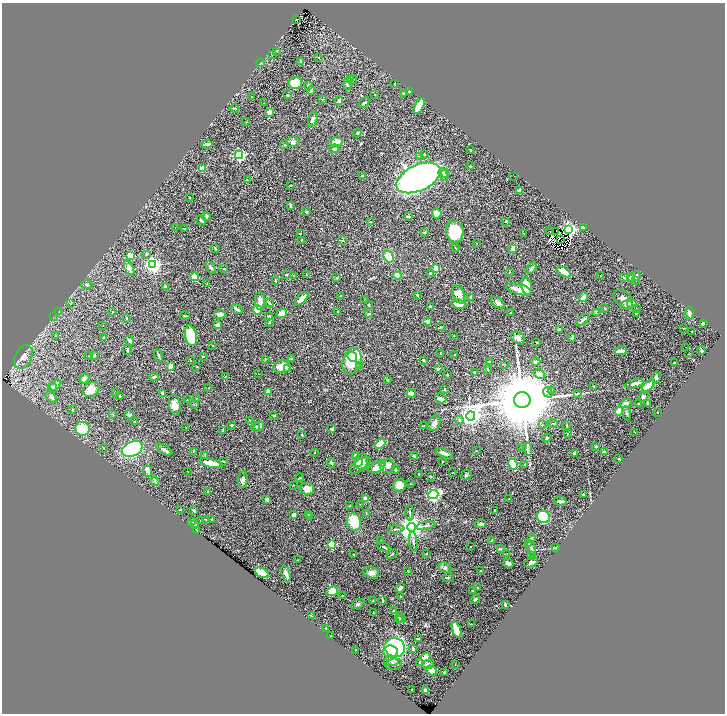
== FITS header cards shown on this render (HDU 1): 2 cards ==
NAXIS1  =                 1445
NAXIS2  =                 1423

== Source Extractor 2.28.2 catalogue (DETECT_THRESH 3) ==
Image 1445 x 1423 px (HDU 1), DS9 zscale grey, zoomed out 1/2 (1 PNG px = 2 x 2 image px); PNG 727 x 716 px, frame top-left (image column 1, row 1422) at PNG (2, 3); each listed source drawn as its Kron ellipse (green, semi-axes under 4 px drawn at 4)
Background 0.608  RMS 0.028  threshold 0.0831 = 3 sigma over >= 5 px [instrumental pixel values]
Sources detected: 419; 38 cannot appear on this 1/2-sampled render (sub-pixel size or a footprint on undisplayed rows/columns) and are neither listed nor drawn; the other 381 listed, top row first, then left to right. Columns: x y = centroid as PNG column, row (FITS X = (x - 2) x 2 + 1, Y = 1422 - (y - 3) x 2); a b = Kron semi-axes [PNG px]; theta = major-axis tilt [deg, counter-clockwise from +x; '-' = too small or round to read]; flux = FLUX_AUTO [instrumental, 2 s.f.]
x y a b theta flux
296 19 2 2 - 4.3
277 51 3 2 - 3.7
272 54 3 3 - 4.1
318 57 2 2 - 1.6
301 62 3 2 - 20
261 63 4 2 - 3.4
350 79 4 3 - 11
353 80 5 3 - 8.3
295 83 7 5 14 120
348 84 7 4 85 22
394 84 4 1 - 2.8
308 85 4 3 - 11
311 90 4 3 - 9.1
409 91 3 2 - 4.7
404 94 3 2 - 3.8
287 95 2 2 - 4.7
375 95 2 2 - 3.9
252 97 2 2 - 3.2
322 99 3 2 - 3.6
339 101 4 3 - 20
263 103 2 1 - 1.4
364 103 6 3 44 8
419 106 9 3 62 110
234 108 4 2 - 4.2
269 112 2 2 - 71
313 119 8 3 70 14
246 122 2 2 - 1.9
357 133 4 3 - 4.7
293 142 6 5 - 14
337 142 5 5 - 33
207 144 5 3 - 15
285 145 3 3 - 6.1
334 149 5 3 - 8.1
470 150 2 2 - 5.6
424 154 3 2 - 4.4
239 155 4 3 - 690
420 156 3 2 - 3.6
470 166 3 2 - 3.4
202 169 4 3 - 51
445 173 4 3 - 30
443 174 6 4 -70 31
362 176 3 2 - 7.3
514 176 2 1 - 5.7
418 178 23 13 26 3400
247 180 2 2 - 3.2
290 185 2 2 - 2.2
520 191 4 3 - 17
190 198 2 1 - 2.7
290 205 4 2 - 8.4
306 212 3 3 - 6.4
437 213 5 4 - 38
408 216 2 2 - 11
206 217 4 3 - 11
201 220 5 4 - 15
370 222 2 2 - 6.4
506 222 3 3 - 5.8
175 227 2 1 - 1.3
583 227 4 3 - 7.8
184 228 3 2 - 4.3
568 229 3 3 - 1500
550 231 2 1 - 7.6
455 232 11 8 -82 240
555 232 4 1 - 2.3
300 233 2 2 - 3.5
425 233 3 2 - 4.5
524 234 3 2 - 3.8
302 240 2 1 - 3.1
342 240 3 2 - 3.1
561 240 2 1 - 2.6
477 243 2 2 - 2.1
215 248 4 2 - 3.6
455 248 2 1 - 1.8
513 248 4 3 - 36
146 254 3 2 - 2.5
130 256 3 3 - 150
389 257 6 4 -57 160
153 265 4 4 - 1700
211 267 7 3 -58 8.6
129 268 8 4 -66 22
436 268 3 2 - 110
532 268 6 4 59 15
224 269 3 2 - 6
509 272 3 2 - 2.4
564 272 8 3 -31 80
430 273 3 2 - 5.8
286 275 3 3 - 6.3
306 275 3 2 - 2.6
397 275 4 3 - 41
293 276 2 2 - 5.7
600 276 2 1 - 1.3
195 277 4 3 - 150
634 277 7 4 27 20
337 278 4 3 - 4.2
624 278 3 3 - 4.2
630 278 4 4 - 28
635 280 3 3 - 3.7
276 281 3 3 - 5.5
207 284 2 2 - 3.7
87 285 6 4 4 11
527 286 9 5 -79 96
165 287 3 3 - 13
519 289 13 5 -15 120
417 295 3 2 - 3.1
459 295 9 6 -65 57
341 296 2 2 - 2.1
471 297 4 3 - 7.9
583 297 5 3 - 37
302 299 8 3 45 40
623 299 11 7 -41 28
364 300 3 2 - 1.6
260 301 9 5 -86 33
70 303 3 2 - 2.5
270 303 4 3 - 4
498 303 7 4 -36 22
632 303 4 3 - 71
459 304 8 4 -11 63
369 305 3 3 - 6.8
626 305 6 5 - 20
430 307 2 2 - 11
605 308 3 3 - 4.7
237 309 6 3 -34 14
636 309 2 2 - 2.2
258 310 4 4 - 100
59 311 3 2 - 2
338 311 3 2 - 3.4
112 312 3 2 - 2.1
596 312 3 2 - 5.1
282 313 5 4 - 71
510 313 4 2 - 4.5
636 313 2 2 - 6.4
689 313 6 3 88 15
369 314 4 3 - 6.4
220 315 6 4 10 20
185 316 5 2 - 6.4
269 316 3 2 - 7.5
53 317 3 1 - 2.5
126 318 4 2 - 2.9
583 320 7 3 42 17
428 321 4 3 - 17
269 322 2 2 - 7.1
703 323 4 3 - 6.7
218 325 4 2 - 19
103 326 2 1 - 1.1
441 327 5 3 - 4.1
683 328 2 2 - 2.4
559 330 3 3 - 18
692 331 3 2 - 3.1
56 336 3 3 - 6.9
191 336 10 6 -77 280
454 336 2 1 - 2.5
103 338 2 2 - 4.2
518 338 7 5 -39 28
572 338 4 2 - 14
129 341 5 3 - 10
537 342 2 2 - 3.2
212 346 2 2 - 1.8
686 347 2 1 - 28
127 350 5 3 - 8.7
701 350 4 2 - 6.1
620 351 7 3 8 27
440 354 3 2 - 3
688 354 2 1 - 1.3
94 355 3 2 - 5.6
455 355 3 2 - 2.7
89 356 2 1 - 2.2
159 356 6 2 -69 11
203 356 2 2 - 3.5
23 357 12 8 64 38
352 357 5 4 - 67
291 359 4 3 - 6.1
190 360 3 2 - 2.9
265 360 2 2 - 3
423 360 3 3 - 7.3
352 361 13 9 71 240
490 362 3 2 - 17
535 362 5 3 - 6.1
675 363 3 2 - 6.7
504 364 3 2 - 2.5
171 366 3 3 - 46
360 366 3 2 - 3.2
197 367 2 2 - 2.5
282 367 9 6 5 86
288 369 2 2 - 49
438 369 3 3 - 5.8
488 370 3 2 - 2.5
475 372 3 2 - 8
259 374 2 1 - 4.1
539 374 6 4 -31 36
447 375 2 2 - 5.1
225 376 3 2 - 2.7
154 377 5 2 - 9.6
656 377 5 3 - 11
84 379 5 3 - 22
387 380 3 3 - 4.4
634 384 10 3 15 27
56 385 6 4 47 19
648 386 7 3 39 82
52 387 5 3 - 11
594 387 3 2 - 4.5
208 388 3 2 - 2.8
91 389 9 7 33 65
444 389 2 2 - 6.6
268 391 4 3 - 22
551 391 3 2 - 2.7
115 392 4 2 - 2.7
548 392 5 4 - 12
163 393 3 2 - 9.1
411 393 5 3 - 32
578 394 4 2 - 4.5
119 396 3 2 - 2.8
51 397 7 4 -52 14
643 397 6 4 42 7.3
196 399 4 2 - 3
441 399 6 5 - 18
187 400 2 2 - 1.6
522 400 8 8 - 85000
639 403 2 2 - 3.5
647 403 4 2 - 4.7
194 404 3 3 - 3.8
626 404 6 4 23 18
175 405 10 6 -79 42
72 410 3 2 - 6.9
619 411 4 4 - 48
657 412 2 2 - 8.2
626 413 7 2 -81 7.2
113 415 3 2 - 3.2
129 415 4 3 - 12
274 416 3 2 - 7
471 416 4 4 - 4000
250 420 2 1 - 1.5
460 420 4 3 - 7.5
134 422 3 2 - 2.1
435 423 8 5 68 32
553 423 5 2 - 4.6
232 425 3 2 - 5.6
542 425 3 2 - 3.7
567 425 4 2 - 2.8
423 426 3 2 - 2.6
186 427 2 1 - 1.7
256 427 4 4 - 7.4
259 427 5 4 - 14
82 429 7 7 - 160
332 429 3 3 - 11
223 430 3 2 - 6
635 432 2 1 - 1.4
567 434 2 2 - 2.9
302 435 3 2 - 5
547 438 5 3 - 5.9
380 444 6 4 41 89
596 446 3 3 - 9.9
103 448 2 2 - 2.1
522 448 4 2 - 3.2
132 449 11 7 26 570
528 449 7 3 -79 10
164 450 9 4 -30 16
193 451 3 2 - 3.1
476 451 2 2 - 1.6
315 452 2 1 - 2.3
604 452 3 3 - 5.2
444 453 9 3 -23 22
575 453 3 3 - 18
205 455 3 2 - 2.6
356 456 3 3 - 34
414 456 2 2 - 23
619 459 2 2 - 5.8
223 461 4 2 - 5.8
442 461 2 2 - 4.8
358 462 4 4 - 26
361 462 8 6 61 52
211 463 12 4 -12 94
331 463 5 3 - 10
383 463 3 3 - 300
513 464 6 3 -66 210
525 464 4 3 - 5.4
360 465 12 5 35 35
388 466 7 7 - 21
377 468 8 5 22 77
395 469 4 3 - 8.1
147 471 6 4 -67 35
188 472 2 1 - 1.3
453 472 2 2 - 2
419 474 3 2 - 2.6
466 475 5 5 - 9.1
431 477 3 3 - 3.2
300 478 4 2 - 4.9
243 479 8 5 82 24
155 481 5 4 - 8
410 484 2 2 - 1.8
293 485 3 1 - 2.2
400 485 7 6 - 44
307 489 7 6 - 44
208 491 3 2 - 5.8
583 494 3 2 - 4
433 495 5 4 - 1200
267 499 4 3 - 12
366 499 4 3 - 24
509 499 2 2 - 2.3
560 501 6 3 -13 11
360 504 2 1 - 1.4
350 506 3 2 - 2.4
180 510 3 2 - 2.8
194 510 4 2 - 7.2
495 510 2 2 - 6.6
410 513 8 2 -85 6.2
308 514 3 2 - 2.7
366 514 3 3 - 3.7
294 515 2 2 - 59
310 516 4 3 - 4.6
543 517 7 6 - 490
205 519 3 2 - 2.6
211 519 2 2 - 1.7
192 521 4 3 - 9.2
201 521 2 2 - 3.4
354 522 9 6 -73 140
480 524 6 3 8 11
195 525 3 2 - 3.1
426 526 9 3 12 11
411 527 4 4 - 6100
396 529 8 2 4 5.9
197 530 3 2 - 3.5
532 538 3 3 - 5.7
381 540 2 2 - 1.6
413 541 10 3 -84 12
492 541 3 3 - 12
529 544 3 3 - 3.5
332 545 3 3 - 250
384 547 7 2 -26 7.6
471 547 2 2 - 6.3
500 548 4 2 - 9.4
556 548 4 3 - 4
531 549 8 4 -76 13
426 553 2 2 - 3.4
392 554 6 2 27 4.6
507 554 3 2 - 2.5
353 555 2 2 - 2.5
531 556 3 3 - 3.8
297 560 2 2 - 1.7
508 563 5 3 - 17
531 563 7 3 22 18
445 568 7 5 -25 14
408 571 2 2 - 3.6
480 571 3 2 - 7.8
261 573 7 4 -25 120
286 573 8 3 -71 29
371 573 8 5 -19 25
448 577 6 2 8 9.1
400 588 5 3 - 21
478 588 3 2 - 3
332 591 6 4 25 83
473 591 3 2 - 5.1
343 595 4 2 - 3.4
400 596 3 2 - 2.7
475 599 5 3 - 12
373 601 3 2 - 2.5
383 601 3 3 - 3.6
358 604 7 4 28 9
505 604 4 2 - 7.4
393 610 2 2 - 3.4
373 612 3 2 - 2.2
311 616 3 2 - 3.1
399 618 6 3 85 5.2
401 619 4 3 - 7.3
471 624 3 2 - 2.9
326 628 3 2 - 3.7
456 630 8 3 -68 110
331 636 2 1 - 1.8
418 639 3 3 - 3.3
395 647 10 9 - 830
413 649 3 3 - 15
355 650 2 2 - 1.8
390 652 7 6 - 210
425 657 5 4 - 110
391 661 7 4 -6 17
419 662 3 2 - 3.2
394 664 8 5 11 17
428 664 6 3 6 20
455 664 2 1 - 2.4
431 670 6 4 -34 30
444 672 2 2 - 5.1
412 689 2 2 - 2.8
426 690 4 3 - 17
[38 sub-pixel or undisplayed-footprint detections neither listed nor drawn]